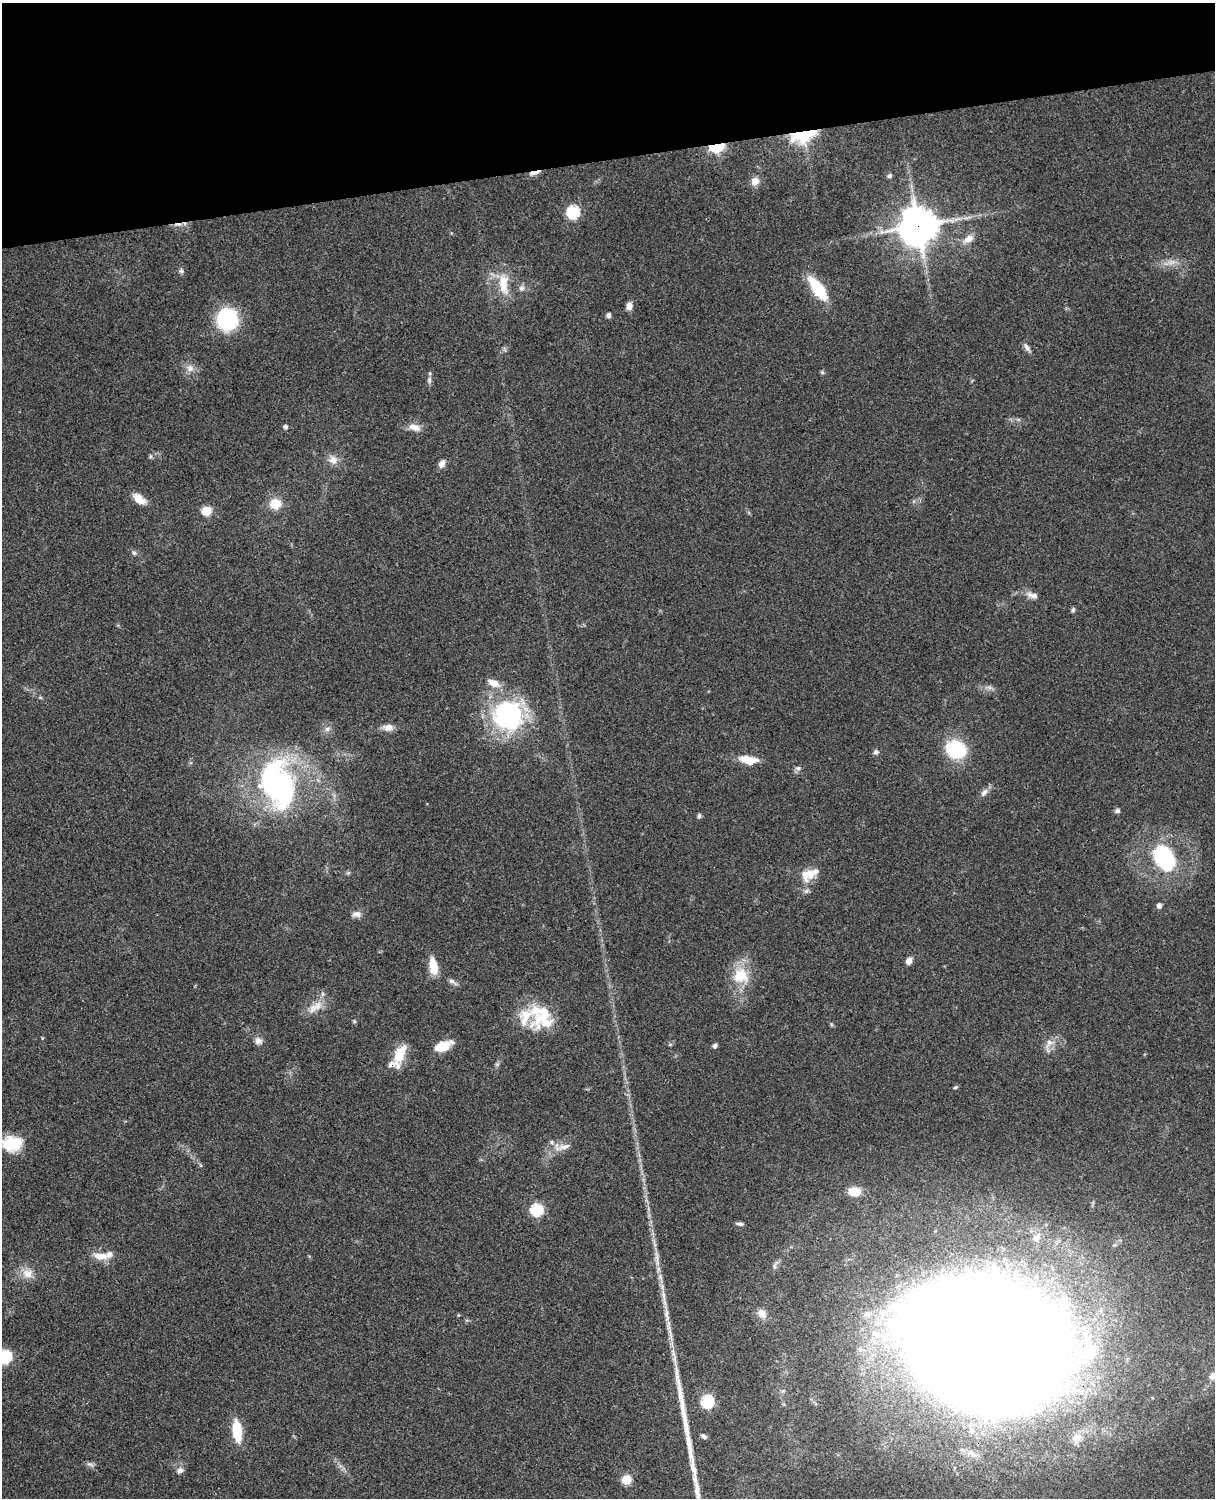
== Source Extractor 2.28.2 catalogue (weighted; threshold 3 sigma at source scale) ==
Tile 3 of 4 x 3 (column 3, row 1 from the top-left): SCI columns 2546-3758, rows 3270-4765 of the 5089 x 4929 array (HDU 1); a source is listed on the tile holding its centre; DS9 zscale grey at full resolution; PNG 1217 x 1500 px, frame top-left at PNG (2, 3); no overlay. Shown black and unused: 10% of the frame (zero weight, under 3 of 4 exposures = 6% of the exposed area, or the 3 px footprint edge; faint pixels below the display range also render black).
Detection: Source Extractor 2.28.2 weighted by HDU 2 'WHT'; one run over the whole footprint, this tile lists its part. Background 0.0839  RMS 0.006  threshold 0.0272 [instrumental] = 3 sigma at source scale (4.5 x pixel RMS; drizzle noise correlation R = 1.50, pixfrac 1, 0.05/0.05 arcsec/px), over >= 5 px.
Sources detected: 93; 1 too faint to see at this stretch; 1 cosmic-ray / hot-pixel residue — not listed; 7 inside a brighter listed object's ellipse — not listed separately; the other 84 listed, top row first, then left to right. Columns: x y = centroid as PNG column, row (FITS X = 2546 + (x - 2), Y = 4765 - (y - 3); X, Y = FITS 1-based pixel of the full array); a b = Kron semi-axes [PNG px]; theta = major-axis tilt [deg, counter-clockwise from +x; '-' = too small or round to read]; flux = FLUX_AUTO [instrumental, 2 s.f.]
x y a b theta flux
803 135 25 13 13 32
717 146 7 5 13 110
534 173 15 4 15 3.3
889 176 6 5 - 1.3
755 181 10 9 - 4.6
573 212 6 6 - 72
918 226 12 12 - 1400
968 239 15 9 29 5
181 271 7 6 - 1.4
503 284 33 13 -85 14
521 288 9 7 87 2.2
818 289 19 8 -54 41
629 306 8 6 81 4.6
608 315 6 6 - 1.6
227 319 18 17 - 60
1027 347 12 6 -56 2.4
190 368 10 10 - 4.2
822 372 6 4 -45 0.85
429 380 11 6 85 2
285 427 5 5 - 1.9
415 427 15 8 -17 5.4
150 456 6 4 90 0.91
333 460 12 12 - 5.1
442 464 10 7 65 3.1
139 499 17 9 -38 7.8
275 504 13 11 10 11
207 511 5 5 - 25
134 553 7 6 - 1.6
1032 595 19 7 -17 4.1
1073 610 6 4 76 1.2
493 683 18 9 -24 5.8
989 687 7 4 -19 1.6
508 715 28 26 -54 100
388 728 15 9 -4 4.6
327 729 8 6 28 2.1
956 749 13 10 -18 61
876 752 7 7 - 1.6
748 760 20 9 -11 11
798 768 8 6 11 1.7
277 784 43 30 -71 160
984 792 12 7 51 2.8
1117 811 6 5 - 1.9
699 816 7 5 81 1.3
1164 858 26 18 -61 52
810 874 16 14 -9 7.6
1159 906 5 4 - 3
356 914 13 8 5 3.1
909 961 7 6 - 3.9
433 966 19 8 -82 12
741 975 24 21 -48 18
452 982 14 5 -31 2.2
315 1007 27 10 36 8.3
525 1017 35 29 -85 21
354 1021 5 4 - 0.82
258 1041 10 8 -29 3.2
1049 1043 15 8 62 4.4
443 1046 16 8 23 16
715 1046 5 5 - 1.5
399 1054 25 10 71 16
955 1087 6 4 21 0.92
552 1142 7 6 - 1.7
12 1143 22 16 2 22
564 1147 21 7 12 5.4
855 1191 13 9 2 9.1
537 1210 6 6 - 62
740 1224 9 4 -8 1.6
1037 1238 12 9 25 4.2
101 1256 21 9 -7 8
657 1257 15 5 -83 3.6
27 1273 16 13 -2 7.4
660 1277 10 6 -70 2.5
666 1313 35 5 -81 9.2
762 1314 14 10 -43 4.6
985 1344 116 85 -10 3000
673 1354 18 5 -71 3.8
5 1357 16 14 35 16
1213 1376 15 8 32 4.5
707 1401 6 6 - 66
237 1431 18 7 -83 24
704 1436 8 5 -31 1.6
972 1454 14 7 -21 3.8
90 1464 11 5 -28 1.8
180 1470 10 8 32 2.8
626 1480 8 7 - 12
Overlapping masked pixels (flux is a lower limit): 5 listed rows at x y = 803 135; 717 146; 534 173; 918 226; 985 1344
Isophote crosses this tile's border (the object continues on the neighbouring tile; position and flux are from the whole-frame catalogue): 3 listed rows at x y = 12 1143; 5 1357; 1213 1376